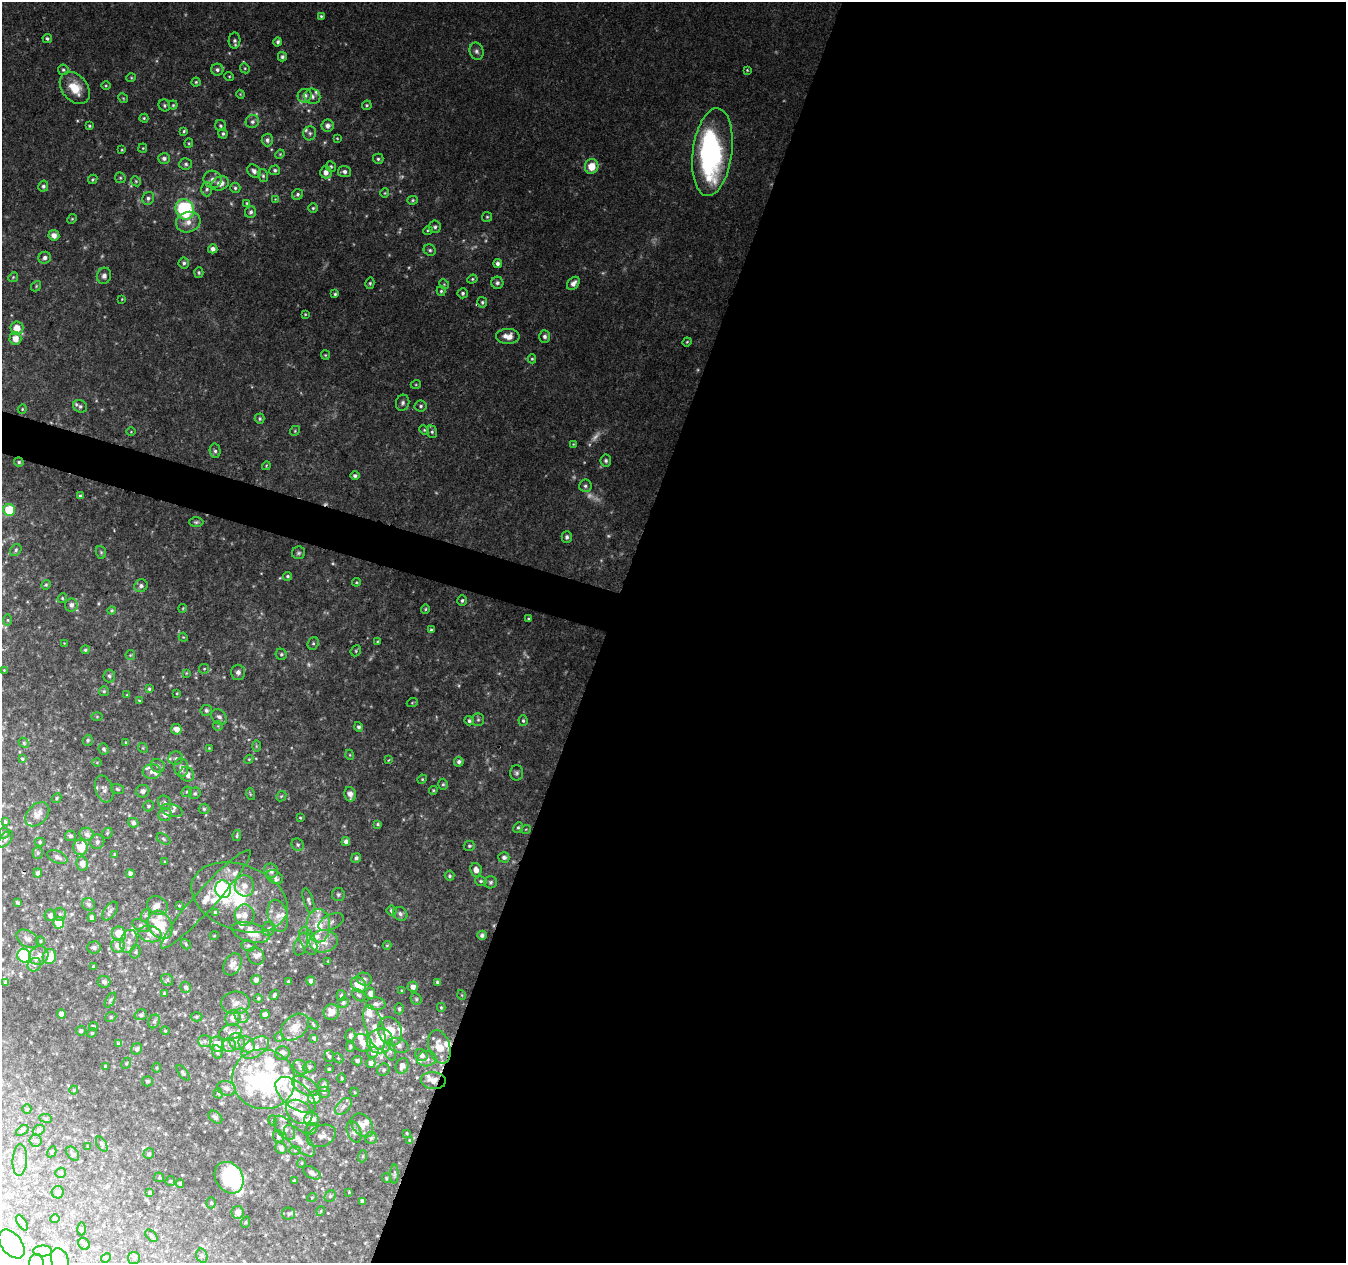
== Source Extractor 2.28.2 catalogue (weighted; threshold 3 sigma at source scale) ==
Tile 12 of 4 x 4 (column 4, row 3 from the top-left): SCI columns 4039-5382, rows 1541-2801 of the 5382 x 5538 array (HDU 1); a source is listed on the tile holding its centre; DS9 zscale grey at full resolution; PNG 1348 x 1265 px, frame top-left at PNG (2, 2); each listed source drawn as its Kron ellipse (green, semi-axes under 4 px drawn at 4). Shown black and unused: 57% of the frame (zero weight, under 2 of 3 exposures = <1% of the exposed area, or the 3 px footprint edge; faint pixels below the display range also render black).
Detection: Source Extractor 2.28.2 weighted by HDU 2 'WHT'; one run over the whole footprint, this tile lists its part. Background 0.0592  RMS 0.0067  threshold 0.0301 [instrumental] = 3 sigma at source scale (4.5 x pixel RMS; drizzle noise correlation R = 1.50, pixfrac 1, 0.0396/0.0396 arcsec/px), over >= 5 px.
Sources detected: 526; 21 too faint to see at this stretch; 7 inside a brighter object's white glare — neither listed nor drawn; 60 inside a brighter listed object's ellipse — not listed separately; the other 438 listed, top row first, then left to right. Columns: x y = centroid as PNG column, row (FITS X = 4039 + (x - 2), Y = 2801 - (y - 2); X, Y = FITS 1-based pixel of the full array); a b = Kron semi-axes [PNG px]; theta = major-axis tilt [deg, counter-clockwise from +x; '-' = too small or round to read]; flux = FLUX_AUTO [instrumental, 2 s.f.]
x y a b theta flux
321 16 4 3 - 0.91
47 38 5 4 - 1.2
234 40 8 6 88 1.9
278 42 4 4 - 1.4
477 51 8 7 - 2.3
282 57 4 4 - 1.6
245 68 5 4 - 0.85
63 70 5 5 - 1.2
217 70 6 6 - 1.8
747 70 4 3 - 0.72
229 76 5 3 - 0.64
131 78 5 4 - 0.71
196 82 4 4 - 0.92
106 86 5 3 - 0.64
75 88 18 12 -51 14
240 94 4 3 - 0.63
305 96 7 6 - 3.3
312 96 8 7 - 2.7
123 98 5 4 - 0.85
164 105 6 5 - 1.2
173 105 4 4 - 0.86
367 105 5 4 - 1.1
144 118 4 4 - 0.79
252 121 7 6 - 2
89 126 4 3 - 0.8
220 126 5 5 - 1.2
327 126 6 6 - 3.2
184 131 4 4 - 0.91
310 133 7 6 - 1.6
223 134 5 4 - 1.3
337 138 4 3 - 0.58
267 140 6 5 - 1.8
189 143 4 4 - 0.72
143 148 4 4 - 0.74
122 150 4 3 - 0.65
712 152 44 19 83 120
280 154 5 3 - 0.66
164 158 6 5 - 2
378 159 5 5 - 1.3
186 164 6 6 - 1.7
592 166 7 6 - 9.9
331 167 5 5 - 1.3
275 170 5 5 - 1.2
254 171 7 6 - 2.6
326 172 6 6 - 4.1
344 172 6 5 - 2.2
263 176 6 5 - 1.3
120 178 6 5 - 1
93 179 5 4 - 1.1
213 179 9 8 - 3.7
136 181 5 4 - 0.95
220 183 9 7 21 5.8
43 186 5 5 - 1.7
235 188 5 5 - 1.2
207 189 7 5 -90 1.6
385 193 4 4 - 0.75
298 194 6 5 - 1.4
148 198 6 5 - 1.8
275 199 3 3 - 0.46
413 200 5 4 - 0.93
247 203 4 3 - 0.69
313 208 5 5 - 1.1
185 209 10 9 - 67
251 212 6 5 - 1.6
487 217 5 5 - 0.95
72 219 5 4 - 0.81
188 222 12 10 18 6.5
435 227 6 6 - 1.5
428 230 5 3 - 0.65
54 235 5 5 - 4.7
213 249 5 4 - 3.1
430 250 6 5 - 1.4
45 258 6 5 - 2.3
184 263 5 5 - 1.5
497 264 5 4 - 2.1
199 272 5 4 - 1
104 276 8 7 - 2.6
13 277 5 4 - 0.81
472 279 5 4 - 0.93
370 283 5 4 - 1
497 283 6 6 - 1.9
573 283 7 5 48 3.9
444 284 5 4 - 0.76
36 286 5 4 - 0.82
441 291 5 4 - 1
463 293 5 5 - 1.3
335 294 4 3 - 1
122 299 4 3 - 0.51
482 302 5 5 - 1.2
305 314 4 3 - 0.63
17 328 6 6 - 8.2
508 336 12 7 -1 6.3
545 336 6 5 - 1.8
15 339 6 6 - 7
687 342 4 4 - 0.7
325 355 4 4 - 0.78
532 359 4 4 - 0.84
416 384 5 3 - 0.64
403 403 8 6 75 2.1
80 406 7 6 - 1.7
421 406 6 5 - 1.4
22 409 5 4 - 0.71
260 419 5 5 - 1.1
424 430 5 4 - 0.9
295 431 5 4 - 0.85
131 432 5 3 - 0.53
432 432 6 5 - 1.3
573 444 4 4 - 0.63
215 451 7 5 -79 1.7
606 461 6 5 - 1.6
19 462 5 4 - 1.2
266 466 4 3 - 0.59
355 476 4 4 - 1.5
585 486 6 6 - 1.7
80 496 4 3 - 1.4
9 510 6 6 - 25
196 522 7 4 1 1.3
567 537 6 5 - 1.9
16 550 6 5 - 1.3
101 552 6 5 - 1.1
298 553 6 6 - 1.5
288 576 4 4 - 1.2
356 582 4 4 - 0.77
46 585 5 4 - 1.1
141 586 7 6 - 2.2
62 598 5 4 - 0.89
462 600 5 4 - 1.2
71 605 6 6 - 3.1
183 608 4 3 - 0.62
425 609 5 4 - 0.81
112 611 4 4 - 0.98
529 619 3 3 - 0.77
8 620 5 4 - 0.73
431 630 3 3 - 1.2
183 637 4 3 - 0.64
377 641 4 3 - 0.66
64 643 2 2 - 0.38
313 643 6 5 - 1.4
85 650 4 4 - 1.2
356 651 6 5 - 0.98
281 654 6 5 - 1.3
130 655 5 4 - 0.78
204 669 5 5 - 0.79
4 670 2 2 - 0.43
238 672 7 7 - 2.6
186 673 4 4 - 0.62
109 676 6 6 - 1.5
149 689 4 3 - 1.1
104 691 5 5 - 1
177 693 4 3 - 0.52
127 695 4 4 - 0.69
139 701 4 3 - 0.78
412 703 5 3 - 0.6
206 710 6 5 - 1.8
97 717 6 4 0 0.81
219 717 9 6 -42 2.8
478 720 6 5 - 1.2
469 721 5 4 - 1.5
523 721 5 4 - 1.1
218 726 5 5 - 0.82
358 727 5 4 - 1.6
176 729 5 5 - 5.7
88 740 5 5 - 1.1
126 742 4 3 - 0.6
24 743 6 4 -47 0.86
256 746 6 4 -90 0.88
143 748 5 4 - 0.81
209 748 3 2 - 0.63
104 749 6 5 - 1.5
350 755 5 3 - 0.65
176 758 7 6 - 2.5
22 759 4 3 - 1
249 759 5 3 - 0.66
389 760 3 3 - 0.74
459 762 5 5 - 2
97 763 5 3 - 0.61
158 766 7 6 - 2
181 768 9 7 -84 4.2
152 772 9 7 -1 3
517 773 7 6 - 1.7
187 774 7 6 - 5.3
422 779 5 4 - 0.74
443 784 5 5 - 1.1
104 789 14 8 -71 3.7
117 789 6 5 - 1.3
433 790 4 3 - 0.79
143 791 6 6 - 3.1
187 792 5 5 - 1.2
195 793 6 5 - 1.4
250 794 6 3 -72 0.7
350 794 7 5 -77 4.6
281 796 5 4 - 0.9
56 798 5 4 - 0.87
165 803 7 6 - 1.9
148 806 5 5 - 1.3
204 809 5 5 - 1.1
172 811 11 6 -16 2.2
37 814 14 9 46 4.4
165 814 7 6 - 4
300 818 4 3 - 0.66
5 822 4 3 - 0.91
133 823 5 4 - 2
378 824 4 3 - 0.9
518 827 5 4 - 1.1
526 829 5 3 - 0.56
4 833 5 5 - 1.3
107 833 6 5 - 0.99
87 834 7 6 - 3.1
70 836 5 5 - 1.7
237 836 5 3 - 0.95
6 839 10 5 52 1.9
163 839 7 4 -29 1
346 841 4 4 - 2.6
40 842 5 4 - 0.96
97 842 7 7 - 2.3
298 845 6 5 - 1.5
469 846 5 5 - 1
80 847 8 7 - 10
38 853 5 5 - 1.2
115 854 4 4 - 0.65
57 857 11 6 -22 2.5
504 857 5 5 - 2.4
356 858 5 4 - 1.8
165 862 3 2 - 0.53
82 863 7 5 -81 5
476 870 7 5 -80 4.2
271 871 7 6 - 3.6
38 873 4 4 - 2
130 874 4 4 - 2.8
450 876 5 5 - 1.2
275 877 9 6 -31 2.4
481 881 6 4 -14 1.2
491 882 6 6 - 1.4
244 886 10 10 - 5.3
223 889 9 8 - 19
338 895 6 6 - 1.4
239 897 50 32 -21 60
206 899 65 10 48 18
308 901 13 5 -73 2.1
17 902 4 3 - 1
89 904 7 6 - 1.8
157 905 11 9 -30 3.7
179 906 3 3 - 0.6
110 911 11 6 54 2.5
391 911 5 5 - 1.6
215 912 4 4 - 1.7
60 914 6 5 - 1.4
400 914 7 6 - 2.2
50 915 6 5 - 3.6
146 915 6 4 71 1.2
244 915 10 10 - 5.1
278 916 16 9 -75 6.8
92 918 4 4 - 2.6
331 922 14 7 25 3.7
59 923 6 5 - 14
141 925 9 5 -29 1.7
160 925 15 11 -60 13
318 926 16 11 -88 17
269 929 7 6 - 1.8
251 933 19 9 -14 9.5
119 934 7 7 - 13
150 934 12 8 -12 4.8
482 935 4 4 - 2.3
214 936 4 3 - 0.54
27 939 12 8 -32 3.5
40 941 5 3 - 0.74
129 941 12 8 72 4.2
308 941 15 7 -67 5
324 941 14 11 8 9
186 944 5 4 - 0.97
301 944 12 6 69 2.5
387 945 4 4 - 0.71
118 946 7 6 - 6.6
248 946 7 6 - 1.6
94 947 7 6 - 2
135 952 7 5 74 1.3
24 956 7 6 - 63
39 956 10 9 - 4.9
256 956 9 7 -54 2.8
49 957 7 6 - 12
328 961 3 3 - 0.52
232 964 12 8 61 4.6
34 965 7 6 - 2.2
93 966 3 3 - 0.84
364 979 8 6 -18 1.9
167 980 6 5 - 1.3
256 980 5 5 - 3
288 981 3 2 - 0.75
311 981 4 4 - 2.4
104 982 6 6 - 2.1
438 982 4 3 - 1.4
6 983 4 4 - 2.3
359 985 8 7 - 17
186 987 5 5 - 2.1
413 987 5 5 - 4.5
402 990 3 3 - 0.71
370 993 6 5 - 3.1
164 994 4 3 - 0.86
274 995 5 3 - 1.3
358 995 7 5 -40 1.3
462 995 5 3 - 0.63
341 996 5 4 - 1.2
258 998 4 3 - 0.87
416 999 6 5 - 1.2
110 1000 8 3 58 0.98
236 1003 14 11 4 5.6
343 1003 5 5 - 1.1
376 1004 9 6 -3 3.3
441 1007 4 3 - 0.84
399 1009 5 4 - 1.4
331 1012 8 7 - 5.2
61 1014 4 4 - 5.2
265 1014 4 4 - 3.2
141 1015 6 5 - 1.6
242 1016 7 6 - 2.1
111 1017 6 4 23 1.1
197 1017 6 4 2 0.95
233 1018 8 7 - 4.4
154 1021 7 5 67 1.6
313 1024 6 4 -46 0.76
93 1026 4 4 - 1
295 1027 16 11 42 9
374 1027 23 9 -73 9.2
81 1031 5 4 - 1.5
165 1031 4 4 - 0.64
390 1031 15 11 -68 16
230 1032 11 7 16 3.8
92 1033 5 4 - 0.89
350 1036 7 5 87 1.6
279 1037 5 5 - 0.89
314 1038 4 4 - 1.6
205 1041 7 6 - 1.9
380 1041 13 12 - 14
237 1042 8 7 - 4.4
362 1043 9 8 - 5.3
119 1044 4 4 - 1.9
217 1044 8 7 - 9.9
246 1044 9 7 -48 7.9
229 1045 7 6 - 2.6
399 1045 11 7 -19 3.1
350 1046 5 4 - 0.92
439 1047 17 10 -73 11
255 1048 15 9 33 7.1
137 1049 6 5 - 2.2
390 1051 10 5 -69 2.3
217 1052 7 5 -78 1.4
373 1052 6 5 - 2
282 1053 7 6 - 3.2
421 1055 6 5 - 3.5
329 1056 6 5 - 1.1
338 1058 6 4 -44 0.87
427 1059 10 7 7 3.4
357 1061 5 4 - 1.9
126 1063 6 4 66 0.96
371 1063 5 4 - 3.2
105 1066 4 3 - 0.76
402 1066 8 6 70 3.8
300 1067 8 6 -54 2.2
309 1067 7 5 16 1.3
156 1068 5 3 - 0.76
329 1069 3 3 - 0.7
383 1070 6 6 - 1.6
183 1073 9 4 -53 1.2
342 1078 5 3 - 0.63
264 1079 31 30 - 100
147 1081 5 5 - 1.3
433 1081 12 8 -4 5.4
305 1086 14 8 -30 4.7
323 1086 6 5 - 3.3
226 1088 9 7 -16 2.4
74 1090 4 4 - 0.64
324 1092 6 5 - 1.3
354 1092 4 3 - 0.48
218 1093 5 4 - 0.93
296 1095 24 12 -39 21
314 1098 7 6 - 7.6
343 1106 10 6 46 2.6
27 1109 5 4 - 0.81
299 1112 14 11 -36 11
215 1117 8 5 -41 2
46 1118 6 3 -8 0.99
312 1119 7 7 - 7.3
273 1121 5 3 - 0.67
362 1125 13 9 -52 5.7
284 1128 14 8 -53 5.1
312 1129 6 5 - 1.3
22 1130 7 4 36 1.1
39 1130 6 5 - 1.2
354 1132 11 6 -68 3.2
407 1133 3 2 - 0.68
278 1136 6 5 - 1.3
322 1136 15 10 22 5.1
371 1138 6 6 - 1.4
410 1140 4 3 - 0.64
36 1141 6 6 - 1.5
300 1141 20 8 -46 7.5
102 1144 8 4 -57 1.2
88 1146 3 3 - 0.49
281 1148 6 5 - 2.7
295 1150 6 4 2 1
52 1152 6 4 61 0.78
73 1154 8 5 -52 1.3
149 1154 5 5 - 1.4
363 1156 6 4 72 0.96
20 1160 16 7 87 4
301 1163 4 4 - 0.73
61 1173 5 5 - 1.1
312 1173 10 5 -30 3
394 1174 9 4 -90 1.2
159 1177 5 4 - 0.87
229 1178 17 13 -56 42
386 1178 5 3 - 0.59
295 1180 3 3 - 0.92
170 1181 5 4 - 0.81
180 1183 4 4 - 1.4
58 1192 6 6 - 3.5
349 1192 2 2 - 0.46
149 1193 4 3 - 1.1
330 1196 6 5 - 1
312 1197 5 3 - 0.61
362 1202 4 3 - 1.5
211 1203 5 5 - 0.98
321 1211 5 3 - 0.54
238 1212 6 6 - 5.2
289 1214 7 6 - 1.5
55 1219 5 4 - 1.8
246 1222 6 3 70 0.64
22 1223 8 3 -57 0.87
82 1229 6 4 -89 1
151 1236 7 4 -45 1.1
11 1244 17 10 -51 38
84 1244 6 5 - 1.4
43 1251 9 5 0 1.8
202 1256 7 5 -73 1.2
106 1258 5 4 - 0.77
134 1258 6 6 - 1.5
60 1261 13 8 -71 7.6
36 1262 8 7 - 3.5
Overlapping masked pixels (flux is a lower limit): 1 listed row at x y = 433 1081
Isophote crosses this tile's border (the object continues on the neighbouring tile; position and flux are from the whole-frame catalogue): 3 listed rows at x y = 11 1244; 60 1261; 36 1262
Unlisted compact peaks at least as high as the median listed source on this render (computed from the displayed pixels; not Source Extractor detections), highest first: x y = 77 121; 98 603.